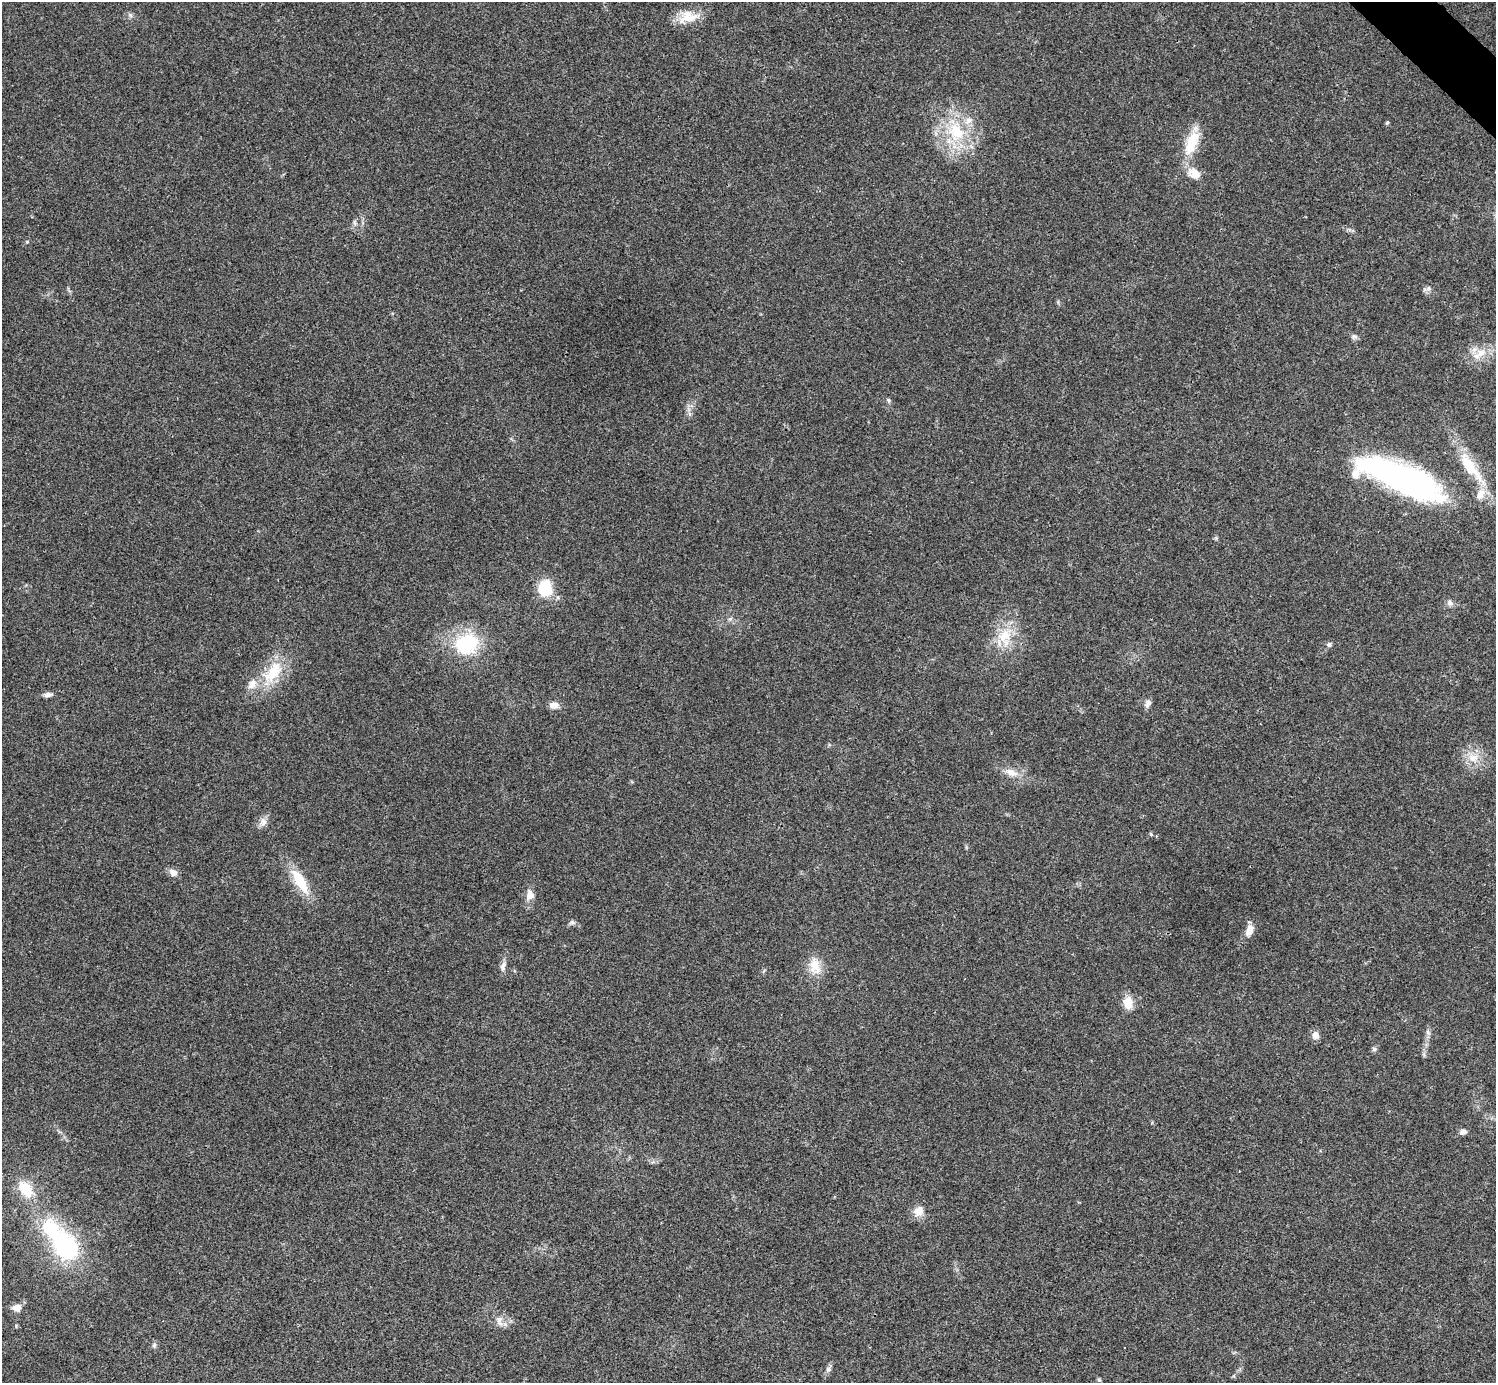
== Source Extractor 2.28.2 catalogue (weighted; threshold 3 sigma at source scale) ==
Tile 10 of 4 x 4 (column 2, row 3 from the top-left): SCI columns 1516-3009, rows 1690-3070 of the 5999 x 5999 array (HDU 1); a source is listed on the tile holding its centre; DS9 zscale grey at full resolution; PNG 1498 x 1385 px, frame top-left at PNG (2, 2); no overlay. Shown black and unused: <1% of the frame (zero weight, under 3 of 4 exposures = <1% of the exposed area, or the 3 px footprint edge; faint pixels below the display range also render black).
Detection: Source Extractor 2.28.2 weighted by HDU 2 'WHT'; one run over the whole footprint, this tile lists its part. Background 0.0205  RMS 0.0041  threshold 0.0182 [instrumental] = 3 sigma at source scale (4.5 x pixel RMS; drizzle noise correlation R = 1.50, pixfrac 1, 0.05/0.05 arcsec/px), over >= 5 px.
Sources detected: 53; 1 inside a brighter object's white glare — not listed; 4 inside a brighter listed object's ellipse — not listed separately; the other 48 listed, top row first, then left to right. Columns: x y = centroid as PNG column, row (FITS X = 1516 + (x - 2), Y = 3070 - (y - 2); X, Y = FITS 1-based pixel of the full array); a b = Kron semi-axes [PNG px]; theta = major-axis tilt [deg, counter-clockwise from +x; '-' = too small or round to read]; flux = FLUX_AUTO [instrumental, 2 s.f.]
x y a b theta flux
130 15 7 5 -47 0.98
688 17 28 16 7 8.2
1387 123 5 4 - 0.49
956 131 30 22 -60 22
1191 143 39 14 69 12
1194 173 19 13 -31 5.2
354 223 8 3 -71 0.76
27 242 5 4 - 0.4
1428 288 7 5 46 1
1354 337 9 5 12 0.99
1481 353 15 11 22 5.5
888 400 6 5 - 0.68
1470 467 54 13 -52 17
1402 479 88 24 -23 140
545 588 15 13 89 14
1450 603 9 8 - 1.5
730 619 7 4 18 0.68
1004 637 27 18 -88 12
467 643 30 24 21 26
1329 644 7 6 - 1
273 672 38 19 56 16
48 695 12 6 10 1.5
1148 703 10 7 65 1.7
554 705 11 8 3 2.7
1473 758 14 11 -1 5.3
1011 772 18 10 -22 4.3
263 822 12 9 84 2.4
1151 834 5 4 - 0.56
173 872 12 9 -36 2.3
300 881 34 11 -59 13
530 895 13 10 77 3.4
572 922 8 6 -1 0.99
1249 930 16 9 70 3.7
503 966 15 7 69 1.9
815 966 25 15 -79 7.2
1128 1003 15 11 -86 5.5
1428 1032 8 5 -70 1.1
1315 1035 9 8 - 2.5
1374 1049 7 5 -2 0.85
1463 1132 9 6 17 1.5
26 1189 22 14 -51 10
919 1211 15 12 43 4.1
65 1245 31 22 -56 47
17 1308 12 9 2 2.9
499 1320 16 8 -74 2.6
154 1345 8 5 88 0.95
829 1369 11 7 68 1.5
1099 1380 6 4 -19 0.53
Overlapping masked pixels (flux is a lower limit): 1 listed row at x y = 1402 479